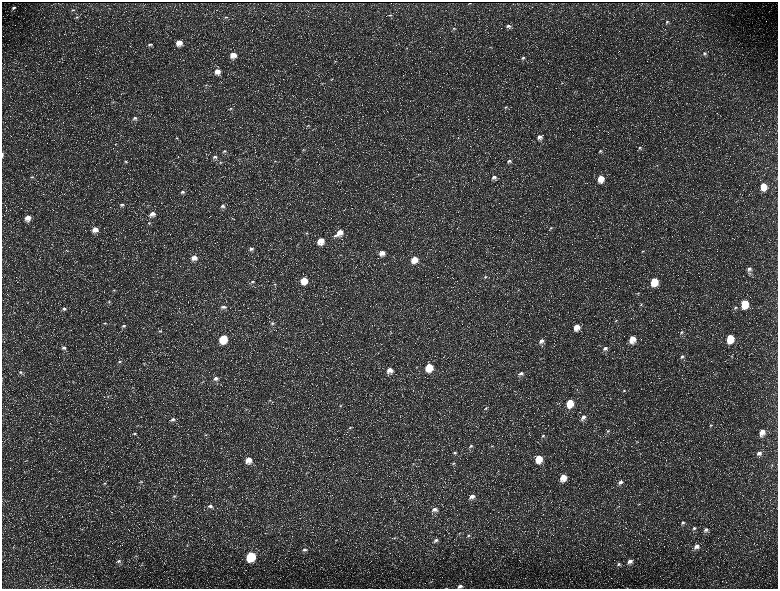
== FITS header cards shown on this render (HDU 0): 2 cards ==
NAXIS1  =                 1552 / length of data axis 1
NAXIS2  =                 1173 / length of data axis 2

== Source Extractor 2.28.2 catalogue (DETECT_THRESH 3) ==
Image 1552 x 1173 px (HDU 0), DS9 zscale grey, zoomed out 1/2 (1 PNG px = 2 x 2 image px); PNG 780 x 591 px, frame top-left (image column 1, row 1173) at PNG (2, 2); no overlay
Background 229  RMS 10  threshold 31.3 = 3 sigma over >= 5 px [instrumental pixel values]
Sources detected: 205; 34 cannot appear on this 1/2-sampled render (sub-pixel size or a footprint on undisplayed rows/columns) and are not listed; the other 171 listed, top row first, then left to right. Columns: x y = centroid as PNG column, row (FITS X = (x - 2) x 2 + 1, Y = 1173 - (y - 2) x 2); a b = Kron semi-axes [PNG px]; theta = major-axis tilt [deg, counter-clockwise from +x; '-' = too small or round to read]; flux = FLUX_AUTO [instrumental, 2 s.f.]
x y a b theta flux
469 3 3 1 - 1100
14 8 4 3 - 3600
109 8 3 2 - 1300
73 10 5 3 - 2700
390 15 4 3 - 2500
77 17 5 4 - 2700
226 17 6 4 32 3500
667 22 4 4 - 3300
508 26 5 4 - 5900
454 28 4 4 - 2600
179 43 6 5 - 23000
150 44 6 4 19 4600
490 47 4 3 - 1600
406 48 3 2 - 910
704 53 5 4 - 5000
233 55 5 5 - 22000
523 58 5 3 - 3700
335 61 4 3 - 1400
217 71 5 5 - 15000
588 78 3 2 - 1000
332 79 4 2 - 1500
561 83 3 2 - 1100
206 85 4 2 - 1800
574 92 3 2 - 1400
113 103 3 3 - 1800
505 107 4 4 - 2800
231 108 5 3 - 2400
135 118 6 5 - 7400
308 125 4 2 - 1400
539 137 6 5 - 10000
177 138 4 3 - 1900
458 138 3 2 - 800
115 144 3 2 - 860
640 148 5 4 - 3500
304 150 4 2 - 1600
224 151 5 4 - 3600
600 151 4 3 - 2700
2 154 6 2 89 3300
215 157 6 5 - 5800
239 159 3 2 - 980
298 159 4 1 - 1100
275 161 5 3 - 1700
509 161 5 4 - 4700
126 162 5 3 - 3000
220 162 5 3 - 2200
657 165 3 2 - 910
32 177 5 3 - 2500
494 177 5 4 - 7600
600 178 6 5 - 33000
763 186 6 5 - 37000
182 192 6 4 4 4900
385 202 3 2 - 820
122 205 7 4 11 5500
222 206 6 5 - 7000
152 214 7 5 9 13000
28 218 6 5 - 20000
232 218 3 2 - 1200
149 223 5 4 - 2700
551 228 5 4 - 3100
95 229 6 5 - 18000
340 232 7 6 - 21000
306 233 4 3 - 2500
335 236 6 4 5 4200
321 241 6 5 - 32000
251 249 6 4 12 6800
643 251 4 3 - 1800
382 253 6 6 - 17000
341 255 3 2 - 940
194 258 6 5 - 16000
414 259 7 6 - 30000
749 269 6 5 - 8300
485 277 5 3 - 2700
304 280 6 5 - 41000
654 281 6 5 - 65000
252 282 6 4 17 3600
274 284 5 3 - 2200
114 290 5 3 - 2100
518 290 3 2 - 1200
638 293 4 3 - 2100
109 302 4 3 - 2000
744 304 6 5 - 88000
641 305 4 3 - 1800
223 307 6 4 8 7300
735 308 5 4 - 3500
64 309 5 4 - 4200
616 321 4 3 - 1600
105 323 4 3 - 2100
272 323 6 4 14 4700
123 326 5 4 - 4300
576 327 6 5 - 22000
160 331 5 4 - 2600
681 332 5 4 - 3900
730 338 6 5 - 73000
223 339 6 5 - 89000
632 339 7 5 80 32000
541 341 6 5 - 9700
64 348 6 4 3 5700
605 348 6 4 38 6500
732 356 3 2 - 1400
682 357 6 4 36 5300
119 361 5 4 - 3200
144 363 4 3 - 1500
429 367 6 5 - 62000
389 370 6 5 - 16000
21 372 5 4 - 4000
521 373 6 4 23 7000
216 378 6 5 - 8300
202 382 3 2 - 1400
133 388 4 3 - 1600
624 391 5 4 - 2900
108 396 4 3 - 1500
269 401 4 3 - 2000
624 402 3 2 - 1100
570 403 6 5 - 51000
340 406 5 4 - 2900
485 408 5 3 - 2400
246 409 4 2 - 1400
583 417 7 5 46 11000
173 419 5 4 - 5400
711 425 5 3 - 2500
350 427 4 4 - 2300
594 430 3 2 - 1100
608 431 5 4 - 3900
762 432 7 5 75 22000
134 433 4 3 - 2300
206 435 5 3 - 2200
543 436 5 4 - 3300
30 437 3 2 - 980
637 442 3 3 - 1600
471 446 5 4 - 3600
492 446 3 3 - 1200
455 453 6 4 2 4000
759 453 6 5 - 8500
539 459 6 5 - 50000
248 460 7 6 - 24000
26 461 5 2 - 1700
453 463 5 3 - 2600
413 464 4 3 - 1900
772 465 4 3 - 1800
563 477 7 5 67 32000
141 481 5 3 - 2400
620 482 6 4 42 6900
104 483 5 4 - 3100
230 486 5 2 - 1300
174 496 6 4 12 3300
472 496 6 4 26 12000
639 504 4 2 - 1300
210 506 7 5 1 7800
121 507 3 2 - 830
617 507 3 3 - 1300
434 509 6 5 - 9200
683 522 5 4 - 4600
694 528 5 4 - 4400
706 530 6 5 - 7400
459 533 3 3 - 1500
468 536 5 4 - 3200
394 538 5 3 - 2500
436 540 6 4 22 5300
187 546 4 3 - 1800
696 546 7 5 44 12000
13 547 4 2 - 1500
304 550 7 4 16 7100
136 556 4 3 - 1600
251 556 6 5 - 160000
118 561 7 4 11 5200
630 561 7 5 35 13000
618 564 6 4 35 4100
141 565 3 2 - 1200
430 582 6 1 24 1600
460 586 7 4 16 7600
446 588 3 2 - 870
At the frame edge (FLAGS 8, measured only in part): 3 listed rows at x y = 2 154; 460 586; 446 588
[34 sub-pixel or undisplayed-footprint detections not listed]